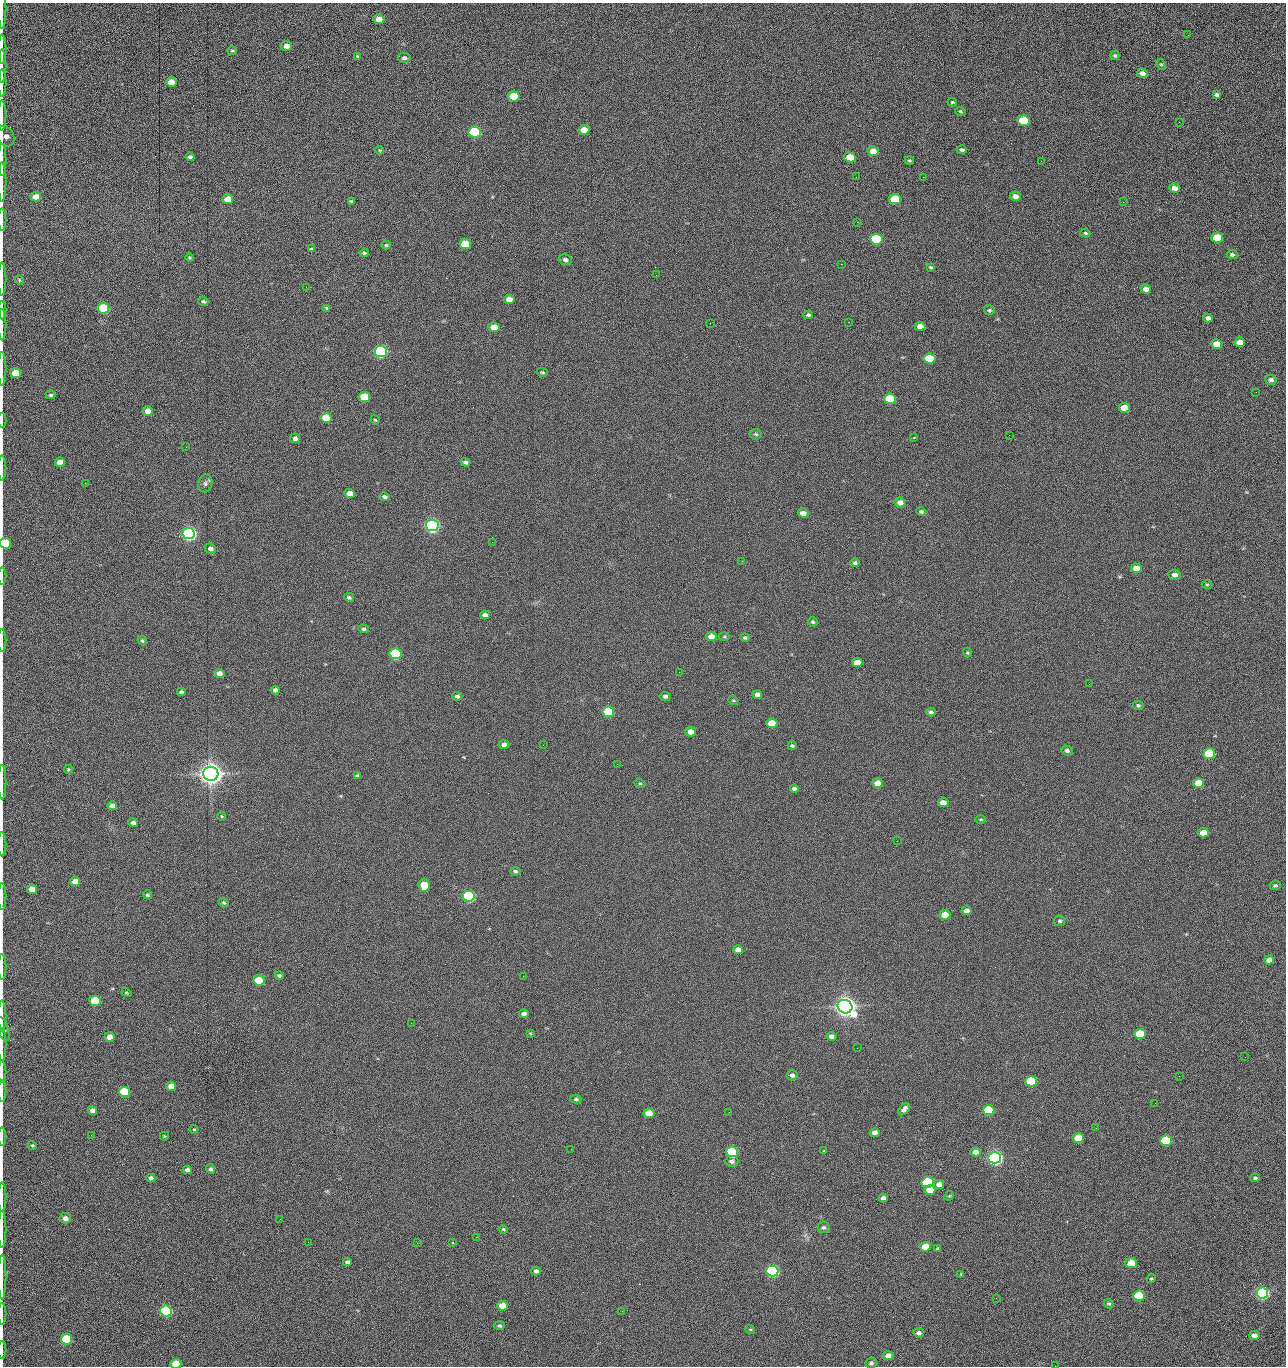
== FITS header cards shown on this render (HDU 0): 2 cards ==
NAXIS1  =                 1284 /fastest changing axis
NAXIS2  =                 1364 /next to fastest changing axis

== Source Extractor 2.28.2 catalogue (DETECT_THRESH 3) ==
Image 1284 x 1364 px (HDU 0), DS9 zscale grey, 1 PNG px = 1 image px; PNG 1288 x 1368 px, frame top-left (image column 1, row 1364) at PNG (2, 3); each listed source drawn as its Kron ellipse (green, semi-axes under 4 px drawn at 4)
Background 145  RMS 15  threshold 44.6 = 3 sigma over >= 5 px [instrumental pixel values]
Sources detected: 272; all 272 listed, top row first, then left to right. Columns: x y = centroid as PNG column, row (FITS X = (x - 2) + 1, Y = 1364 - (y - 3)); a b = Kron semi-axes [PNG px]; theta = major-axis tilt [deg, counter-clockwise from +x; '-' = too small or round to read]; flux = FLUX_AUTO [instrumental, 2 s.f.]
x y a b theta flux
2 8 20 2 90 2.5e+03
379 19 5 5 - 1.3e+04
1188 35 2 2 - 8.0e+02
286 46 6 5 - 5.4e+03
2 49 15 2 90 2.5e+03
232 51 5 3 - 1.2e+03
357 56 4 3 - 9.8e+02
1115 56 4 4 - 1.5e+03
404 58 6 5 - 2.7e+03
1161 65 6 4 -61 1.4e+03
2 66 16 2 90 2.7e+03
1142 73 5 5 - 4.7e+03
171 82 5 5 - 1.4e+04
2 83 13 2 90 2.7e+03
1217 95 4 4 - 1.9e+03
514 96 6 5 - 4.2e+04
952 102 5 3 - 1.1e+03
961 111 5 4 - 1.3e+03
2 116 15 2 90 1.5e+03
1023 121 6 5 - 6.0e+04
1179 122 2 2 - 7.8e+02
584 130 5 5 - 1.4e+04
475 132 6 5 - 1.6e+05
5 136 11 8 -60 6.8e+03
380 150 4 4 - 1.0e+03
962 150 5 4 - 1.9e+03
873 151 5 5 - 1.2e+04
190 157 4 4 - 2.2e+03
850 157 6 5 - 2.7e+04
2 160 16 2 90 3.1e+03
909 160 4 3 - 1.3e+03
1041 161 2 2 - 1.3e+03
856 177 2 2 - 1.5e+03
923 177 2 2 - 1.1e+04
2 182 20 2 90 3.7e+03
1174 188 5 4 - 6.5e+03
1015 196 5 4 - 5.4e+03
36 197 5 4 - 9.9e+03
228 199 5 5 - 2.0e+04
895 199 6 5 - 5.1e+04
351 201 4 4 - 1.3e+03
1123 202 2 2 - 5.8e+02
2 220 11 2 90 2.1e+03
857 222 2 2 - 6.7e+02
1085 233 5 3 - 1.4e+03
1217 238 6 5 - 4.2e+04
876 239 6 5 - 1.0e+05
465 244 6 5 - 4.0e+04
386 245 4 4 - 1.4e+03
312 249 4 3 - 1.4e+03
364 253 4 3 - 1.5e+03
1232 254 5 4 - 2.0e+03
190 258 4 4 - 1.3e+03
565 260 6 5 - 3.0e+03
841 264 2 2 - 1.8e+04
931 267 4 3 - 1.4e+03
656 275 2 2 - 8.9e+02
2 279 17 2 90 3.1e+03
19 280 5 4 - 1.3e+03
306 287 2 2 - 4.7e+02
1146 289 5 4 - 7.3e+03
509 299 5 4 - 9.0e+03
203 301 5 4 - 1.7e+03
103 308 6 5 - 1.0e+05
327 308 4 2 - 1.1e+03
2 310 9 2 90 1.7e+03
989 310 5 5 - 1.5e+03
808 315 5 4 - 2.1e+03
1208 318 4 4 - 3.7e+03
849 322 2 2 - 5.2e+02
710 323 2 2 - 2.2e+03
2 325 16 2 90 2.5e+03
920 326 5 4 - 7.3e+03
494 327 5 4 - 1.5e+04
1240 342 5 4 - 1.1e+04
1216 344 5 4 - 1.6e+04
381 352 6 5 - 3.0e+05
929 359 6 5 - 5.7e+04
2 369 17 2 90 2.9e+03
542 372 5 4 - 1.3e+03
15 373 5 5 - 2.5e+04
1271 380 6 5 - 2.6e+03
1256 392 3 2 - 9.0e+02
51 395 5 3 - 1.5e+03
364 397 5 5 - 3.7e+04
890 399 6 5 - 5.9e+04
1124 408 5 5 - 1.8e+04
148 411 5 5 - 8.3e+03
326 418 5 5 - 2.9e+04
2 420 7 2 90 1.1e+03
375 420 5 4 - 1.0e+03
756 434 6 5 - 2.0e+03
1009 435 2 2 - 2.1e+03
914 437 3 3 - 7.7e+02
295 438 5 5 - 3.5e+03
186 447 2 2 - 2.1e+03
60 462 5 4 - 1.2e+04
466 462 5 3 - 2.3e+03
2 468 12 2 90 2.2e+03
85 483 2 2 - 6.3e+02
205 483 9 7 76 3.0e+03
350 493 5 4 - 9.8e+03
384 497 5 4 - 2.4e+03
900 502 6 5 - 5.9e+03
921 512 5 4 - 1.9e+03
803 513 5 4 - 8.6e+03
432 525 6 5 - 5.0e+05
189 534 6 5 - 5.3e+05
492 542 2 2 - 1.8e+03
5 543 6 5 - 4.2e+04
210 549 6 5 - 3.9e+03
742 561 2 2 - 6.2e+02
855 563 5 4 - 1.9e+03
1136 568 5 4 - 1.3e+04
1174 575 6 5 - 4.2e+03
2 576 8 2 90 1.2e+03
1207 584 5 3 - 1.0e+03
349 597 5 4 - 2.0e+03
485 615 5 4 - 4.2e+03
813 622 5 4 - 1.5e+03
364 629 5 4 - 2.0e+03
711 637 5 4 - 1.0e+04
724 637 5 3 - 1.1e+03
745 638 5 4 - 1.6e+03
142 640 5 4 - 1.7e+03
2 641 11 2 90 1.9e+03
967 653 5 4 - 1.2e+03
396 654 6 5 - 1.6e+05
857 662 5 4 - 1.3e+04
679 672 2 2 - 1.5e+03
219 673 5 4 - 7.0e+03
1089 684 2 2 - 5.9e+02
275 690 5 4 - 4.2e+03
181 692 4 4 - 2.0e+03
757 695 5 4 - 6.0e+03
457 696 5 4 - 2.4e+03
665 696 5 4 - 2.6e+03
733 700 5 3 - 9.4e+02
1138 705 5 4 - 1.9e+03
608 712 6 5 - 7.6e+04
931 712 4 4 - 2.5e+03
772 723 5 5 - 2.7e+04
690 732 5 5 - 7.5e+03
504 744 5 4 - 4.3e+03
543 745 2 2 - 2.1e+03
792 746 4 4 - 1.7e+03
1067 750 6 5 - 2.2e+03
1209 754 6 5 - 7.7e+04
617 764 2 2 - 1.3e+03
68 769 5 4 - 1.2e+03
211 774 7 7 - 1.7e+06
357 776 4 3 - 2.2e+03
2 782 17 2 90 2.6e+03
640 783 6 4 -20 1.4e+03
877 783 5 5 - 1.0e+04
1199 783 5 5 - 2.4e+04
794 789 4 4 - 2.8e+03
943 803 5 4 - 8.1e+03
112 806 5 4 - 6.7e+03
222 816 4 4 - 1.0e+03
981 819 5 2 - 9.9e+02
133 823 4 4 - 3.8e+03
1203 833 5 4 - 1.5e+04
897 841 2 2 - 9.3e+02
2 844 12 2 90 2.1e+03
515 871 5 4 - 1.8e+03
75 881 5 4 - 1.2e+04
424 885 6 5 - 2.8e+04
1275 885 5 4 - 1.9e+03
32 889 5 5 - 1.6e+04
147 895 4 4 - 1.6e+03
2 896 14 2 90 2.2e+03
469 896 6 5 - 2.4e+05
224 903 5 4 - 1.5e+03
967 910 5 4 - 5.5e+03
945 915 5 5 - 1.9e+04
1060 921 5 5 - 1.9e+03
738 950 5 4 - 5.9e+03
1269 960 5 4 - 7.1e+03
2 967 13 2 90 2.3e+03
279 975 4 4 - 1.9e+03
523 976 2 2 - 1.3e+03
259 980 5 5 - 6.0e+04
126 993 5 4 - 1.2e+03
95 1001 5 5 - 7.5e+04
845 1007 7 6 - 1.5e+06
524 1014 5 4 - 4.2e+03
2 1016 15 2 90 2.5e+03
411 1023 2 2 - 3.4e+03
3 1029 13 5 -69 2.4e+03
530 1033 4 3 - 1.0e+03
1140 1034 5 5 - 4.8e+04
831 1036 5 4 - 3.9e+03
109 1037 5 5 - 1.0e+04
2 1045 17 2 90 2.6e+03
857 1048 2 2 - 9.1e+02
1245 1057 2 2 - 1.1e+03
2 1072 11 2 90 1.9e+03
792 1075 5 5 - 3.4e+03
1179 1076 2 2 - 1.8e+03
1031 1081 6 5 - 8.8e+04
171 1086 5 4 - 1.2e+04
2 1091 10 2 90 1.9e+03
124 1092 5 5 - 6.5e+04
576 1099 5 4 - 1.9e+03
1155 1103 2 2 - 5.4e+02
904 1109 7 4 50 4.8e+03
92 1110 5 4 - 5.4e+03
989 1110 6 5 - 7.2e+04
729 1112 2 2 - 6.0e+02
649 1113 5 5 - 2.1e+04
1096 1128 2 2 - 4.1e+02
194 1129 4 4 - 9.6e+02
875 1133 5 4 - 6.8e+03
91 1135 2 2 - 1.7e+03
2 1136 9 2 90 1.5e+03
164 1136 4 4 - 9.0e+02
1078 1138 5 5 - 3.2e+04
1166 1141 6 5 - 9.8e+04
32 1145 4 4 - 1.4e+03
571 1149 2 2 - 5.5e+02
824 1151 4 2 - 7.3e+02
732 1152 6 5 - 1.4e+05
976 1152 5 4 - 7.5e+03
995 1158 6 5 - 6.3e+05
732 1161 6 5 - 3.3e+03
210 1169 5 4 - 2.4e+03
187 1170 4 4 - 4.3e+03
151 1178 4 4 - 3.4e+03
1255 1178 5 4 - 1.9e+03
928 1182 6 5 - 1.5e+05
939 1184 5 4 - 6.3e+03
930 1190 5 5 - 1.7e+04
949 1196 5 4 - 1.1e+03
2 1197 15 2 90 2.7e+03
883 1198 4 4 - 4.3e+03
65 1218 5 5 - 4.8e+03
280 1219 3 2 - 1.5e+03
824 1227 6 5 - 2.0e+03
2 1229 19 2 90 3.4e+03
503 1229 4 3 - 1.3e+03
476 1237 2 2 - 4.7e+03
308 1242 3 2 - 1.2e+03
452 1242 3 2 - 9.3e+02
417 1243 2 2 - 3.7e+03
925 1247 5 5 - 1.9e+04
938 1248 4 3 - 1.1e+03
347 1262 4 4 - 2.7e+03
1131 1263 6 5 - 2.7e+04
536 1271 4 4 - 3.2e+03
772 1271 6 5 - 3.1e+05
961 1274 3 3 - 2.6e+03
2 1277 22 2 90 4.3e+03
1151 1278 5 4 - 1.2e+03
1262 1293 6 5 - 3.6e+05
1139 1296 6 5 - 7.9e+04
996 1298 2 2 - 1.9e+03
1109 1304 5 4 - 1.6e+03
502 1306 5 5 - 1.7e+04
166 1311 6 5 - 2.4e+05
622 1311 2 2 - 5.0e+02
2 1314 11 2 90 1.8e+03
500 1325 5 4 - 1.5e+03
750 1329 4 4 - 1.1e+03
919 1333 5 4 - 3.9e+03
1254 1335 5 4 - 5.3e+03
67 1339 5 5 - 9.2e+04
2 1350 9 2 90 1.5e+03
888 1356 5 4 - 6.9e+03
871 1363 5 5 - 2.1e+03
176 1364 5 4 - 2.9e+04
1055 1366 2 2 - 1.4e+03
At the frame edge (FLAGS 8, measured only in part): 36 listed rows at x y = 2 8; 2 49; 2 66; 2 83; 2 116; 5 136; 2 160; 2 182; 2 220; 2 279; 2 310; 2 325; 2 369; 15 373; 2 420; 2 468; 5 543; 2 576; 2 641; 2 782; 2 844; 2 896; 2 967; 2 1016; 3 1029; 2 1045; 2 1072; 2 1091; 2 1136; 2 1197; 2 1229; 2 1277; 2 1314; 2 1350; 176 1364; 1055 1366

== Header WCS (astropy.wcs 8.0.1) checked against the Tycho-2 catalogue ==
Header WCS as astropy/WCSLIB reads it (CRVAL/CRPIX/CD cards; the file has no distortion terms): RA---TAN/DEC--TAN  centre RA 15:41:40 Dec +51:59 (235.42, +51.98 deg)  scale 1.26 arcsec/px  FOV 26.9' x 28.5'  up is +92 deg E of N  parity flipped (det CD > 0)
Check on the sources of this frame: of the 60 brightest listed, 11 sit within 2.0 arcsec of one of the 11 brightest Tycho-2 stars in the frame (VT <= 12.29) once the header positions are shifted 0.40 arcsec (0.34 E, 0.21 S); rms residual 0.95 arcsec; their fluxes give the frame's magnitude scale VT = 25.23 - 2.5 log10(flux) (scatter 0.20 mag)
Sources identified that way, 11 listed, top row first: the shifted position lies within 2.0 arcsec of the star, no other Tycho-2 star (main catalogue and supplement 1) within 4.0 arcsec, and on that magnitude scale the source's flux lands within +1.5 / -3 mag of the star's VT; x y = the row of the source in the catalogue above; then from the Tycho-2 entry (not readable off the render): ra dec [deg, ICRS J2000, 3 dp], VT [Tycho-2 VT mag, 2 dp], TYC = Tycho-2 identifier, HIP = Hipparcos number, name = IAU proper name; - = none
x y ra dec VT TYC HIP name
381 352 235.614 +52.064 11.61 3489-1132-1 - -
432 525 235.514 +52.049 11.19 3489-1407-1 - -
189 534 235.515 +52.133 11.12 3489-1380-1 - -
211 774 235.378 +52.130 9.31 3489-1322-1 76850 -
469 896 235.303 +52.042 11.52 3489-958-1 - -
845 1007 235.232 +51.912 9.59 3489-824-1 - -
995 1158 235.143 +51.862 10.97 3489-1016-1 - -
928 1182 235.131 +51.886 12.29 3489-908-1 - -
772 1271 235.084 +51.941 11.45 3489-1346-1 - -
1262 1293 235.062 +51.771 11.53 3489-1453-1 - -
166 1311 235.075 +52.152 11.74 3489-912-1 - -